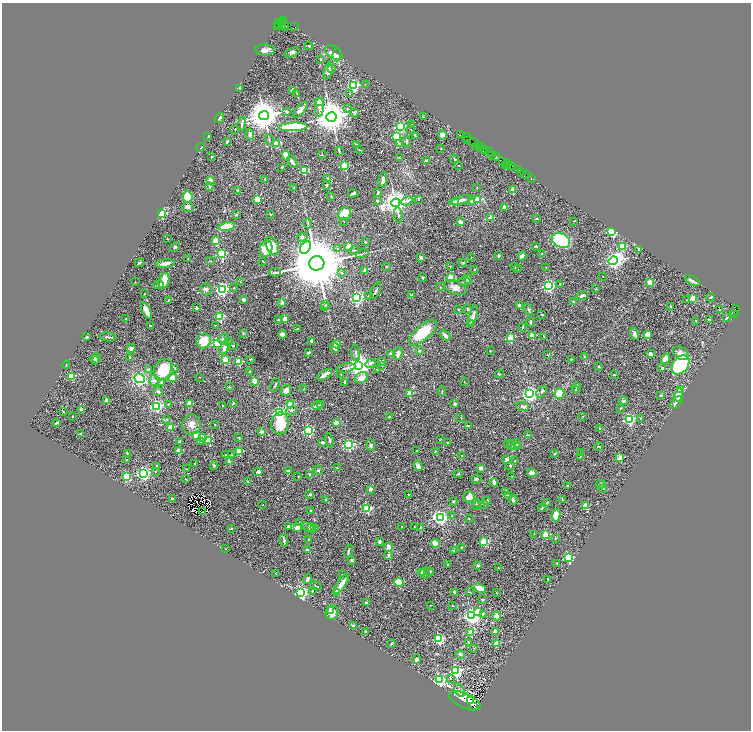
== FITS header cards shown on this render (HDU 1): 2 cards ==
NAXIS1  =                 1497
NAXIS2  =                 1456

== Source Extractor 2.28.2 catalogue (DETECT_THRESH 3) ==
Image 1497 x 1456 px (HDU 1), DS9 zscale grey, zoomed out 1/2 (1 PNG px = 2 x 2 image px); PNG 753 x 732 px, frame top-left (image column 1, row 1455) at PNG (2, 3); each listed source drawn as its Kron ellipse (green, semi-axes under 4 px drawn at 4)
Background 0.749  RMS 0.028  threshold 0.0828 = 3 sigma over >= 5 px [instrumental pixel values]
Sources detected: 601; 57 cannot appear on this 1/2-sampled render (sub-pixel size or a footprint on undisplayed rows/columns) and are neither listed nor drawn; of the other 544, the 500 brightest by FLUX_AUTO listed and drawn (44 fainter detections omitted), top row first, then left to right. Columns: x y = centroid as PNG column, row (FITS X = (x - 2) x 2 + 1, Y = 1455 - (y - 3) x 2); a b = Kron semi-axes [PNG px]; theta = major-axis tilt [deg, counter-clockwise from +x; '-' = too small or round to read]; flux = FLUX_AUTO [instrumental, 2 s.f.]
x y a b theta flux
284 20 2 1 - 18
281 23 2 1 - 120
279 24 5 2 - 33
282 24 3 1 - 310
282 26 2 2 - 380
285 26 4 3 - 65
278 27 3 3 - 82
295 27 2 1 - 29
309 46 4 3 - 3.8
265 50 10 5 -3 29
292 52 8 3 20 11
334 53 9 6 -32 70
337 55 6 3 88 34
321 60 3 2 - 3.4
332 68 3 2 - 3.4
328 70 9 4 74 21
365 84 2 1 - 2.1
354 86 3 3 - 880
240 88 4 3 - 4.2
293 91 2 2 - 55
297 94 4 2 - 3.2
349 94 3 2 - 2.8
319 101 2 2 - 78
319 107 9 4 87 24
347 108 2 2 - 6.4
300 110 10 3 51 16
287 112 3 3 - 7.2
354 113 4 3 - 9.2
264 116 5 4 - 12000
331 117 5 5 - 13000
423 117 3 2 - 2.9
219 118 5 3 - 11
242 124 7 2 82 17
412 125 2 2 - 2.6
400 126 3 3 - 720
293 127 14 4 2 380
235 129 2 2 - 2.1
411 129 3 2 - 2.3
250 134 5 4 - 18
415 135 3 2 - 6.2
442 135 4 3 - 25
461 135 3 1 - 86
208 136 3 2 - 3.5
396 136 3 3 - 340
466 137 4 1 - 74
269 139 5 3 - 5.8
467 140 2 1 - 22
227 141 2 2 - 8.2
406 141 5 3 - 11
473 142 3 1 - 42
277 144 4 3 - 73
356 144 3 2 - 2.8
399 144 2 2 - 15
479 146 3 2 - 11
201 147 4 2 - 2.5
477 147 3 1 - 28
481 148 4 2 - 130
441 149 3 2 - 2.8
359 150 2 1 - 2.5
484 150 4 3 - 230
339 151 4 2 - 4.6
490 152 4 1 - 120
322 155 2 2 - 6.4
492 155 4 1 - 87
286 156 5 3 - 110
212 157 2 2 - 14
399 157 3 2 - 2.5
496 157 4 3 - 260
454 159 4 2 - 5.6
427 161 2 2 - 22
503 161 2 1 - 63
292 162 7 3 -62 16
507 163 3 2 - 140
505 165 2 1 - 96
510 165 3 1 - 45
345 166 3 3 - 300
459 166 2 1 - 2.6
513 166 2 1 - 3.7
282 167 3 2 - 3.9
518 170 2 2 - 39
304 171 3 3 - 260
522 172 2 1 - 100
526 175 3 1 - 12
327 178 3 3 - 3.5
531 178 2 1 - 16
265 179 2 2 - 2.6
210 180 2 2 - 67
383 180 7 3 83 15
326 185 3 2 - 6.8
209 186 3 3 - 5.7
293 188 3 2 - 2.4
477 188 2 2 - 2.2
513 190 2 2 - 81
238 191 3 3 - 11
353 193 5 2 - 10
378 193 4 2 - 7.1
188 197 6 5 - 110
331 197 3 2 - 2.9
257 199 3 3 - 270
418 199 3 3 - 4.5
461 200 12 4 15 24
477 200 3 3 - 130
377 201 3 2 - 6.4
407 201 6 4 25 23
471 201 2 2 - 29
395 203 4 4 - 6000
455 203 2 2 - 84
188 207 5 5 - 17
505 207 2 2 - 67
162 213 3 3 - 600
344 213 7 5 33 130
270 214 2 2 - 2.6
236 215 3 3 - 5.7
398 215 7 3 -80 8.3
491 218 2 2 - 69
536 219 2 2 - 8.1
344 221 2 2 - 2.9
574 221 3 2 - 2.8
460 222 2 2 - 76
308 223 5 3 - 6.7
227 226 8 4 11 79
612 231 3 3 - 870
302 237 5 4 - 10
167 239 3 2 - 2
215 241 3 2 - 110
561 241 10 6 -29 660
365 242 2 2 - 6.2
272 246 9 6 -67 72
536 246 3 2 - 8.4
175 247 5 3 - 7.8
305 247 7 4 55 590
349 247 2 2 - 150
622 247 3 3 - 210
338 248 3 2 - 2.5
266 249 8 6 74 110
354 250 4 2 - 3.5
639 250 4 3 - 9.7
542 253 2 2 - 8.4
221 254 3 3 - 580
362 254 7 2 14 6
499 256 2 2 - 26
522 256 5 3 - 28
421 257 2 2 - 20
471 257 2 2 - 5.3
188 259 3 2 - 2.4
211 261 2 2 - 2.3
613 261 5 4 - 2200
263 262 3 1 - 3
139 263 5 3 - 7.7
317 263 7 7 - 55000
463 263 4 3 - 5.8
165 264 10 4 6 26
387 266 2 2 - 4.7
450 266 2 2 - 2.1
514 267 3 2 - 4.1
546 267 2 2 - 2.2
474 269 2 2 - 2.9
518 269 2 2 - 2.1
365 270 2 2 - 42
275 272 6 2 -6 6.3
342 273 3 2 - 8.5
603 276 2 1 - 2.1
423 277 2 2 - 5.3
451 277 3 3 - 240
468 279 4 3 - 16
164 280 8 5 71 110
240 281 2 2 - 3.7
692 281 8 3 -27 20
135 282 2 1 - 4.4
465 282 6 2 1 7.3
650 282 4 3 - 42
560 284 3 2 - 3.7
158 285 5 3 - 8.2
548 286 3 3 - 1100
440 287 3 2 - 4.4
234 288 2 2 - 4
455 288 12 6 -22 33
206 289 6 5 - 12
222 289 3 3 - 1200
596 289 3 2 - 2.4
376 291 9 2 64 13
145 294 2 2 - 4.7
412 295 3 2 - 3.7
368 296 3 2 - 4.5
582 296 6 3 25 16
711 297 4 2 - 4.7
357 298 3 3 - 1400
693 298 2 2 - 170
168 300 3 2 - 3.9
244 300 3 3 - 15
687 300 3 2 - 2.1
574 302 2 2 - 28
282 303 2 2 - 56
326 305 3 2 - 4
519 305 2 2 - 52
671 306 3 2 - 6.7
324 307 3 2 - 3.3
196 308 4 3 - 8.5
458 309 3 3 - 3.6
468 309 4 2 - 5.1
528 309 6 2 -60 6.7
720 310 3 2 - 2.9
735 310 6 4 63 960
146 311 9 3 -65 56
542 314 3 2 - 2.9
473 315 10 3 72 29
734 315 2 2 - 71
220 317 3 3 - 310
126 318 2 2 - 2.3
726 318 3 2 - 4.8
285 319 2 2 - 87
709 319 3 2 - 3
278 320 2 2 - 5.2
696 321 2 2 - 2.1
531 322 5 2 - 7.5
470 323 2 2 - 6.2
215 325 2 1 - 3.2
150 326 2 2 - 13
523 327 4 2 - 4.7
298 328 4 2 - 3
243 333 3 2 - 2.6
423 333 17 7 41 190
282 334 4 3 - 20
634 334 6 3 -73 14
647 334 2 2 - 130
445 335 6 3 -50 13
532 335 2 2 - 150
544 336 2 2 - 5.4
87 337 3 2 - 11
108 337 8 2 -6 9.8
510 338 3 3 - 280
223 339 6 3 45 6.7
204 341 8 7 - 96
312 341 4 3 - 25
229 342 3 2 - 3.5
217 343 3 3 - 720
337 344 4 4 - 30
234 345 3 2 - 2.9
131 348 5 4 - 13
224 348 7 3 65 21
335 348 5 4 - 27
419 351 4 3 - 6.9
490 351 3 2 - 2.3
308 352 3 2 - 7.8
356 353 8 2 -81 7
398 353 6 4 80 25
681 353 8 6 -37 34
391 354 3 3 - 13
651 354 4 3 - 17
547 355 3 2 - 3.2
129 357 2 2 - 10
584 357 4 3 - 4.1
96 358 5 4 - 22
225 359 3 3 - 66
250 359 4 2 - 3.3
571 359 3 2 - 2.6
666 359 5 3 - 47
94 360 5 3 - 17
239 362 3 3 - 210
382 362 4 3 - 6.1
370 363 5 3 - 21
66 365 4 1 - 2.3
359 365 4 4 - 5500
382 365 3 2 - 4.9
681 365 11 7 53 520
599 367 3 2 - 4.2
175 368 3 2 - 4.6
346 368 9 2 11 7.9
662 368 2 2 - 28
377 369 3 2 - 3.1
148 370 2 2 - 21
163 370 11 9 61 170
249 371 2 2 - 6.8
341 374 3 2 - 3.9
499 374 4 3 - 4.5
325 375 8 3 31 42
614 375 2 2 - 8.6
71 376 3 3 - 330
200 377 2 2 - 2.2
140 378 6 4 -23 400
172 378 4 3 - 91
361 378 7 5 35 44
154 381 5 4 - 10
254 381 2 2 - 88
161 382 2 2 - 21
464 382 3 2 - 2.3
344 383 4 3 - 9
275 385 7 2 64 7
229 387 3 3 - 3.5
577 387 5 3 - 6.8
304 389 3 2 - 2.9
680 389 3 3 - 170
286 390 6 5 - 25
575 390 3 2 - 3
442 391 5 2 - 4.4
158 392 4 3 - 12
542 392 6 3 54 12
409 393 2 2 - 140
559 393 5 5 - 72
530 394 3 3 - 2100
661 395 3 3 - 3.9
679 395 6 4 77 110
107 401 2 2 - 95
624 401 4 3 - 11
676 402 7 3 43 14
190 403 2 2 - 120
233 403 3 2 - 4.5
168 404 2 2 - 3.4
291 404 3 2 - 150
455 404 2 2 - 33
321 405 3 2 - 6
157 406 3 3 - 990
223 406 2 2 - 5.2
317 406 5 3 - 37
522 406 7 4 -11 14
621 408 3 2 - 4.3
81 409 2 2 - 45
63 411 2 1 - 2.2
291 411 6 3 26 8.8
279 413 3 3 - 1100
72 416 2 2 - 5
583 416 2 2 - 5.5
389 417 2 2 - 6.5
461 417 2 2 - 4.8
641 418 4 2 - 4.9
167 419 3 2 - 3.4
629 419 3 3 - 790
336 422 2 2 - 90
57 423 4 2 - 9.9
280 423 11 8 87 120
192 425 10 9 - 36
215 425 2 1 - 4.7
468 426 3 2 - 3.9
170 427 2 2 - 110
599 428 2 2 - 15
308 430 3 3 - 660
262 432 2 2 - 45
80 433 2 2 - 3.8
528 435 4 2 - 9.6
197 436 3 3 - 290
203 437 3 3 - 10
239 438 3 2 - 3.5
441 439 3 2 - 2.6
209 440 2 2 - 160
330 440 7 2 -76 8.3
179 441 4 2 - 8.1
201 441 4 3 - 6.5
322 442 3 2 - 8
448 442 2 2 - 3.2
516 443 4 3 - 6.2
508 444 2 2 - 2.5
348 445 3 3 - 930
371 445 6 4 -84 11
512 445 5 3 - 5.9
518 447 2 2 - 83
599 447 4 2 - 6.2
417 450 2 2 - 9.5
179 451 2 2 - 83
435 451 2 2 - 20
239 452 3 3 - 280
580 452 2 1 - 2.4
127 453 3 2 - 4.2
555 453 3 3 - 6.2
225 455 2 2 - 3.7
232 455 3 3 - 3.9
462 455 3 1 - 2.1
580 456 2 2 - 2.5
620 458 2 2 - 180
126 460 3 2 - 4
507 460 2 2 - 53
515 461 2 2 - 9.3
229 462 2 2 - 73
195 464 2 2 - 12
156 466 3 3 - 11
214 466 4 3 - 6.9
418 466 5 3 - 24
510 466 5 4 - 6.8
337 468 3 2 - 3.6
481 468 3 3 - 17
187 469 2 2 - 2.9
318 470 5 3 - 6.8
288 471 3 2 - 4.3
155 472 2 2 - 2.7
258 472 4 3 - 18
144 473 3 3 - 1500
532 473 5 3 - 25
458 474 4 2 - 5.5
310 475 3 2 - 12
298 476 2 2 - 2.1
512 476 2 1 - 2.2
127 477 4 4 - 130
186 479 4 2 - 2.6
476 479 5 3 - 6.9
248 481 3 2 - 4.3
494 482 4 2 - 23
601 484 5 3 - 7
568 486 2 2 - 14
603 488 4 3 - 5.6
371 489 2 2 - 47
506 491 4 2 - 3.2
408 494 2 2 - 11
310 495 2 2 - 15
508 495 2 2 - 15
469 497 6 5 - 30
172 499 2 2 - 46
513 499 5 3 - 10
562 499 2 2 - 3.9
326 500 2 2 - 23
487 500 3 3 - 4.2
453 501 2 2 - 17
476 502 2 2 - 3.8
547 503 2 2 - 7.2
485 504 3 2 - 2.1
263 505 2 2 - 4
477 505 2 2 - 7.4
586 506 3 3 - 65
542 508 4 3 - 5.8
367 509 3 3 - 460
310 511 2 2 - 7.6
202 512 2 1 - 3.6
556 515 6 4 79 62
452 516 2 2 - 3.4
440 517 4 3 - 1700
469 518 3 2 - 2.1
299 523 4 2 - 3.1
288 526 3 3 - 12
402 526 3 2 - 2.3
414 526 2 2 - 2.1
297 527 2 2 - 120
312 527 4 3 - 8.6
231 528 2 2 - 3.5
308 528 7 3 -34 10
314 528 4 3 - 6
421 528 2 2 - 23
534 534 2 2 - 2.1
546 535 3 2 - 230
555 538 3 3 - 3.7
308 539 2 2 - 2.9
284 540 6 3 -77 11
380 541 4 3 - 8.9
484 542 3 3 - 350
436 543 4 3 - 81
388 547 5 3 - 50
461 547 4 3 - 4.5
225 549 2 2 - 2.6
307 550 2 2 - 30
453 550 3 3 - 4
348 551 6 2 73 5.5
388 555 4 3 - 11
568 558 3 3 - 590
352 560 2 2 - 34
557 563 2 2 - 3.1
448 564 2 2 - 13
478 566 3 2 - 11
498 568 2 2 - 8
429 572 4 3 - 7.6
275 573 3 2 - 2
422 573 3 3 - 5.4
425 574 5 3 - 6.6
342 575 2 2 - 2.1
308 579 5 3 - 11
547 579 3 2 - 4.8
399 583 5 4 - 160
341 584 12 3 54 43
316 586 6 2 -22 4.7
479 588 7 3 -25 49
312 591 3 2 - 4
301 592 3 3 - 1300
337 592 3 3 - 66
454 592 4 2 - 6.8
470 592 3 2 - 3.1
496 592 3 2 - 2.4
482 599 2 2 - 14
366 603 2 2 - 36
431 605 2 1 - 2.2
453 606 2 2 - 6.1
330 611 3 3 - 10
478 611 3 2 - 30
332 612 7 6 - 47
483 614 3 3 - 8.5
471 616 3 3 - 2400
497 616 4 3 - 30
353 626 2 2 - 22
365 631 3 2 - 5
495 631 2 2 - 120
471 632 3 2 - 170
439 639 3 3 - 600
468 642 2 2 - 5.7
497 643 2 2 - 150
391 644 4 3 - 4.8
474 648 2 2 - 3.9
460 654 5 3 - 6.3
416 659 5 3 - 11
456 671 4 3 - 920
451 678 3 2 - 4.1
439 680 3 3 - 960
459 690 7 4 -58 17
471 700 2 1 - 8
465 701 17 7 -24 200
474 707 4 2 - 190
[44 fainter detections neither listed nor drawn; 57 sub-pixel or undisplayed-footprint detections neither listed nor drawn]